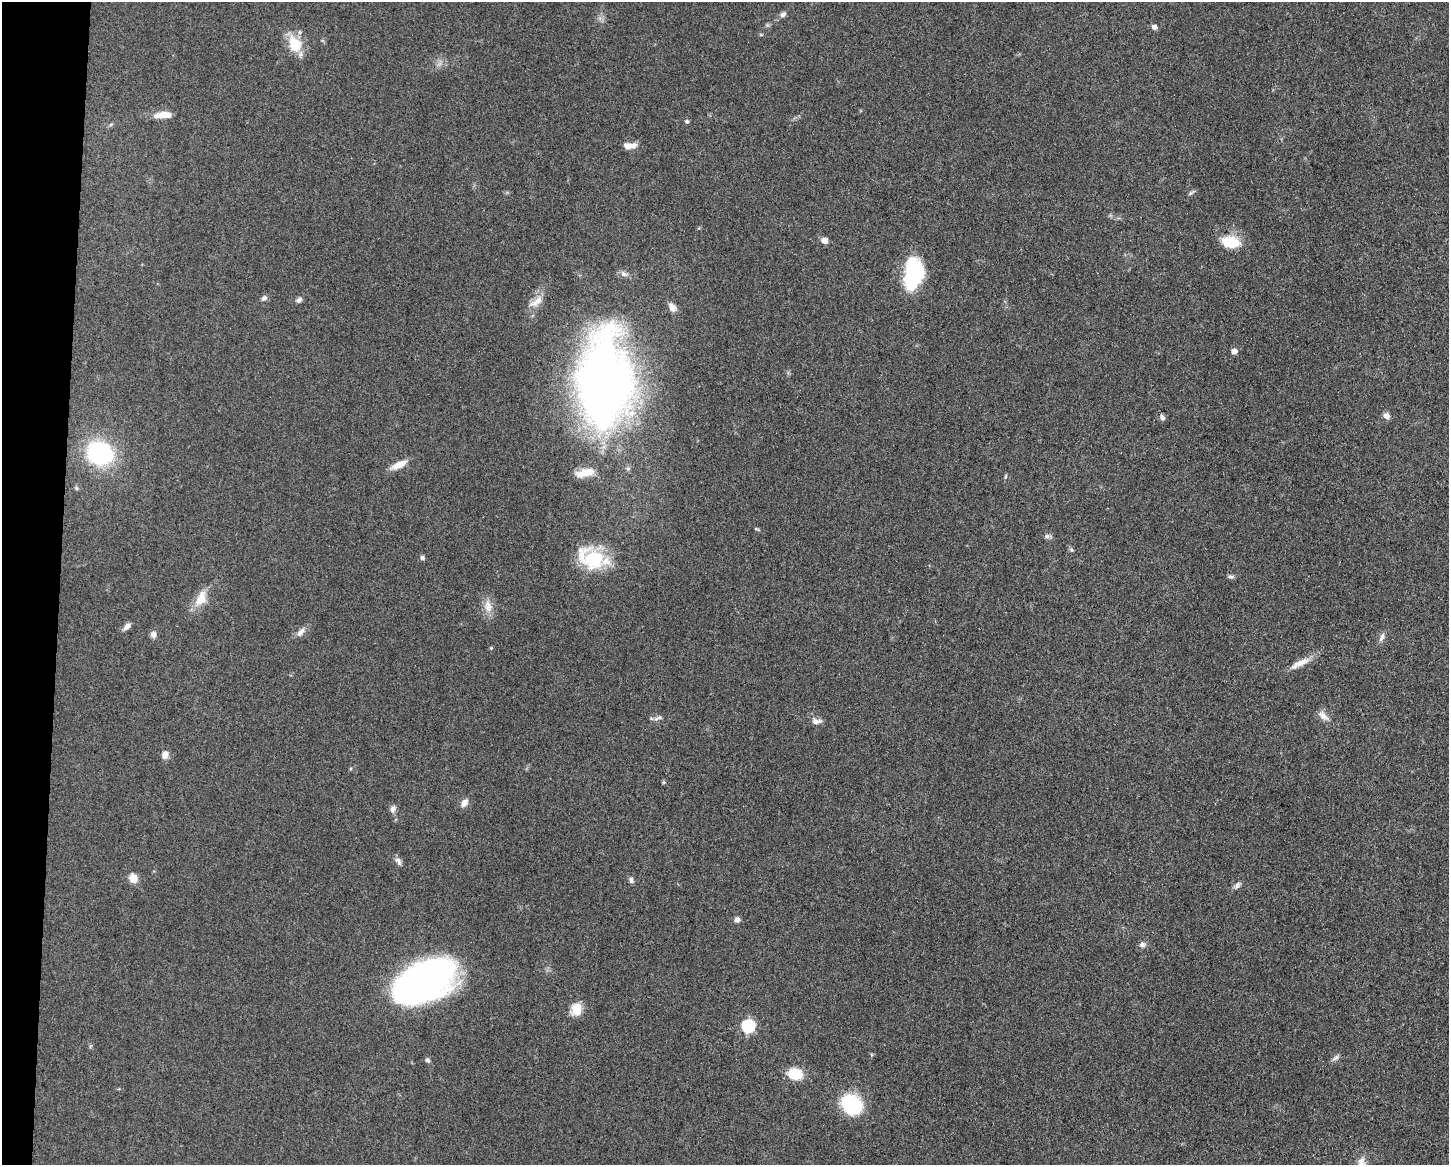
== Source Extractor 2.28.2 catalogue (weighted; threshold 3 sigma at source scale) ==
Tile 7 of 3 x 4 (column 1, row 3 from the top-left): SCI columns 231-1677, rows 1167-2329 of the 4682 x 4655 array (HDU 1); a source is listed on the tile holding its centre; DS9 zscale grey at full resolution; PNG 1451 x 1167 px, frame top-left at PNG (2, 2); no overlay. Shown black and unused: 4% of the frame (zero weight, under 3 of 5 exposures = <1% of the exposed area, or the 3 px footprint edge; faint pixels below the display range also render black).
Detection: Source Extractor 2.28.2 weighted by HDU 2 'WHT'; one run over the whole footprint, this tile lists its part. Background 0.0601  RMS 0.0056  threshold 0.0251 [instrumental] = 3 sigma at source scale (4.5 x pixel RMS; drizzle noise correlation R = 1.50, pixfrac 1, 0.05/0.05 arcsec/px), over >= 5 px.
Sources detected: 64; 3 inside a brighter listed object's ellipse — not listed separately; the other 61 listed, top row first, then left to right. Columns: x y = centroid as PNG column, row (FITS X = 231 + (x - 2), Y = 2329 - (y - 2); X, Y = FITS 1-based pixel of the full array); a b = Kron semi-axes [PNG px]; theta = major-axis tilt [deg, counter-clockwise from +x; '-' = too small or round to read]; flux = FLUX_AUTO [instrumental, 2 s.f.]
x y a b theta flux
783 14 9 7 23 1.9
1154 27 6 6 - 2.2
761 35 6 4 -19 0.6
295 44 16 11 -70 18
163 115 22 7 3 7.8
687 121 5 5 - 1.1
111 124 6 4 20 0.82
627 145 13 8 -6 3.8
1191 193 11 4 33 1.1
824 240 6 6 - 4
1230 242 18 12 -11 17
913 273 32 18 82 44
624 274 12 6 -23 2.3
264 298 8 7 - 1.6
299 300 8 6 30 1.7
536 302 24 8 36 5.3
672 307 12 8 -59 3.2
1234 351 5 5 - 4
604 381 90 50 89 440
1386 416 8 7 - 2.8
1162 417 9 6 -59 1.7
100 453 20 16 -23 80
398 465 22 8 25 6.4
585 473 25 10 13 8.3
1005 477 7 3 71 0.71
76 488 5 5 - 0.85
757 529 9 3 -24 0.78
1048 536 11 5 -10 1.6
1071 550 7 5 -21 0.9
422 558 6 5 - 1.3
592 559 35 24 -27 33
1231 576 8 5 0 1.3
201 599 23 13 62 9.3
488 606 20 11 -79 6.2
127 626 10 6 43 2.6
301 632 15 7 52 3.2
153 634 8 7 - 2.4
1382 637 13 5 64 2.3
491 648 5 4 - 0.54
1300 663 31 7 26 6.6
1323 716 18 8 -44 4.1
660 717 10 6 19 1.9
816 721 13 8 -6 3
165 755 11 8 81 3.4
663 782 6 4 -71 0.67
464 803 10 7 49 3.4
393 809 10 7 69 2.3
398 861 11 6 -60 2.2
133 878 9 8 - 6.1
631 880 8 5 -84 1.5
1237 885 10 6 67 1.9
737 920 7 6 - 2.4
1142 945 8 7 - 2.3
425 980 54 30 26 250
576 1009 16 13 64 8.2
748 1026 6 6 - 83
1336 1058 11 5 33 1.7
428 1060 7 5 -69 1.3
795 1074 12 9 -10 18
852 1105 24 19 -38 34
1361 1162 13 10 75 4.1
Isophote crosses this tile's border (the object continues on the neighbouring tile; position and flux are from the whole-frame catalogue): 1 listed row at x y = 1361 1162